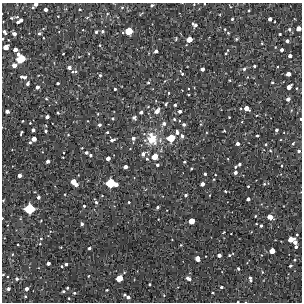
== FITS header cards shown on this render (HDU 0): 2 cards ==
NAXIS1  =                  300 / Width of image
NAXIS2  =                  300 / Height of image

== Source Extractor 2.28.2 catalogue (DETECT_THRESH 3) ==
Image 300 x 300 px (HDU 0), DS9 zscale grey, 1 PNG px = 1 image px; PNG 304 x 304 px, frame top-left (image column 1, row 300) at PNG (2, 3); no overlay
Background 1730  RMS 190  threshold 560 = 3 sigma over >= 5 px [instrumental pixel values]
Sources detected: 191; all 191 listed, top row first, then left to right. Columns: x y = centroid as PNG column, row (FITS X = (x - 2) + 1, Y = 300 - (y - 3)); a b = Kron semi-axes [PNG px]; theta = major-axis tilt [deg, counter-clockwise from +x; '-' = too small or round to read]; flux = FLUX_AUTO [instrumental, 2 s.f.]
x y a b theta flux
36 4 4 3 - 54000
152 5 4 3 - 17000
33 7 4 3 - 14000
122 7 4 4 - 14000
46 9 3 3 - 40000
79 9 4 3 - 12000
249 10 3 3 - 14000
107 14 4 2 - 10000
58 16 2 2 - 7500
17 17 6 4 11 15000
11 18 5 4 - 18000
232 19 3 3 - 19000
270 19 4 3 - 44000
21 20 4 3 - 36000
18 22 3 3 - 25000
194 25 6 3 -33 37000
299 28 4 4 - 79000
225 29 3 2 - 10000
289 29 6 6 - 31000
83 30 3 2 - 7400
102 31 4 4 - 25000
129 31 6 5 - 240000
4 32 5 4 - 31000
96 32 4 4 - 24000
39 33 5 5 - 25000
123 33 3 2 - 9400
228 33 4 3 - 13000
14 34 5 4 - 44000
280 34 3 3 - 15000
3 39 4 3 - 12000
176 39 5 3 - 12000
189 39 5 4 - 130000
236 39 4 4 - 16000
287 41 4 3 - 37000
262 43 3 3 - 10000
100 45 4 3 - 11000
6 47 5 4 - 110000
275 47 4 3 - 8900
15 49 5 4 - 65000
282 50 3 3 - 36000
156 51 4 3 - 35000
226 52 9 3 63 20000
18 54 3 3 - 30000
63 54 2 2 - 9900
290 56 4 3 - 43000
21 59 7 6 - 320000
14 65 5 5 - 68000
254 66 3 3 - 23000
69 68 6 5 - 46000
202 69 3 3 - 43000
244 69 5 4 - 26000
76 71 6 5 - 25000
182 73 8 3 -57 21000
288 74 4 4 - 64000
100 75 4 3 - 19000
21 77 4 3 - 25000
24 77 5 4 - 26000
148 82 3 3 - 16000
272 82 4 3 - 14000
28 83 4 3 - 30000
58 83 3 3 - 18000
37 87 4 4 - 42000
289 87 5 4 - 76000
115 89 3 3 - 18000
169 93 4 2 - 9500
46 99 5 4 - 15000
288 99 4 4 - 47000
166 104 6 3 68 16000
175 105 3 3 - 20000
148 107 4 3 - 7800
246 108 5 4 - 98000
7 111 4 4 - 48000
157 111 7 5 50 75000
180 111 4 4 - 34000
141 112 3 3 - 29000
58 113 4 3 - 11000
47 117 4 3 - 47000
229 117 3 2 - 8400
113 118 4 4 - 15000
134 118 5 5 - 30000
174 119 4 4 - 18000
300 119 3 2 - 15000
23 121 3 2 - 11000
30 123 2 2 - 8900
164 124 5 5 - 41000
184 124 4 4 - 27000
99 125 4 3 - 29000
33 130 4 3 - 32000
276 130 3 3 - 27000
46 131 3 3 - 19000
224 131 4 3 - 13000
107 132 3 2 - 17000
177 132 6 4 -87 37000
21 133 5 2 - 17000
68 135 4 4 - 9600
182 136 5 4 - 30000
257 136 3 3 - 15000
133 138 5 4 - 36000
171 138 7 6 - 250000
34 139 4 4 - 74000
152 139 18 15 -79 290000
112 140 6 4 7 32000
30 142 3 3 - 20000
293 143 5 3 - 15000
238 144 4 4 - 39000
266 144 3 3 - 14000
270 150 4 4 - 14000
299 151 4 3 - 24000
86 152 3 3 - 24000
143 154 7 5 37 45000
90 155 3 3 - 19000
63 157 2 2 - 7400
155 157 6 5 - 150000
108 158 4 3 - 56000
147 159 4 3 - 19000
48 161 4 3 - 39000
184 162 3 3 - 16000
239 164 4 3 - 23000
157 165 4 4 - 23000
125 167 4 3 - 44000
235 167 3 3 - 17000
191 168 3 3 - 15000
235 172 4 3 - 40000
205 174 3 3 - 22000
19 175 4 3 - 46000
74 182 7 4 -47 140000
111 183 9 6 -11 420000
202 184 4 3 - 52000
264 184 4 4 - 14000
248 186 3 2 - 11000
225 191 3 2 - 17000
186 195 4 3 - 21000
210 195 3 2 - 7200
102 196 3 2 - 7300
38 197 4 4 - 29000
248 199 4 3 - 32000
3 200 4 3 - 10000
96 202 5 4 - 23000
129 202 3 2 - 12000
84 206 3 3 - 18000
158 207 3 3 - 22000
29 209 7 6 - 480000
255 216 3 2 - 11000
270 217 5 4 - 110000
2 218 3 2 - 7200
191 221 5 4 - 140000
82 224 4 3 - 26000
261 226 4 3 - 20000
224 232 3 2 - 9900
297 235 3 3 - 18000
41 238 4 4 - 15000
291 239 6 4 18 120000
295 242 4 4 - 52000
18 244 3 2 - 12000
40 244 4 3 - 11000
181 245 4 3 - 11000
61 247 3 2 - 7800
296 247 4 3 - 27000
89 248 3 3 - 23000
272 251 5 4 - 120000
12 254 4 3 - 12000
219 255 4 3 - 45000
229 255 4 3 - 16000
198 259 5 4 - 85000
295 260 4 3 - 15000
48 263 4 3 - 43000
66 264 3 3 - 26000
62 266 3 3 - 14000
290 266 3 3 - 18000
238 269 3 3 - 18000
262 272 5 3 - 12000
3 274 4 3 - 11000
88 276 3 3 - 9400
119 278 5 5 - 190000
188 278 7 4 -27 48000
17 279 5 5 - 31000
250 279 7 3 -78 29000
149 284 3 2 - 14000
221 287 3 3 - 22000
67 288 3 3 - 17000
8 289 4 3 - 30000
26 289 4 4 - 44000
107 290 3 2 - 13000
63 291 4 3 - 19000
74 293 5 4 - 17000
213 293 3 2 - 12000
125 295 3 3 - 16000
164 295 4 3 - 9300
25 296 4 3 - 14000
128 297 4 3 - 36000
69 298 3 3 - 11000
At the frame edge (FLAGS 8, measured only in part): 8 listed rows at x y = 36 4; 194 25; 299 28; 3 39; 300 119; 3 200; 2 218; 3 274

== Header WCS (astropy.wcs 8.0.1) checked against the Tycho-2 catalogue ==
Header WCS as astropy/WCSLIB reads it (CRVAL/CRPIX/CD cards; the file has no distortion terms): RA---TAN/DEC--TAN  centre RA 17:27:33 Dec -30:49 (261.89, -30.81 deg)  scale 1.7 arcsec/px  FOV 8.5' x 8.5'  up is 0 deg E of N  parity normal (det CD < 0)
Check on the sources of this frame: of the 60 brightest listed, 5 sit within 2.5 arcsec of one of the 5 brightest Tycho-2 stars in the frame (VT <= 12.28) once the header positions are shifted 1.98 arcsec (1.67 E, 1.06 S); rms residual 0.89 arcsec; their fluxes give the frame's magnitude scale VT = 25.40 - 2.5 log10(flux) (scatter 0.33 mag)
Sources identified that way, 5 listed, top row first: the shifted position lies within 2.5 arcsec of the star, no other Tycho-2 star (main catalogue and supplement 1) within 5.0 arcsec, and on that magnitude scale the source's flux lands within +1.5 / -3 mag of the star's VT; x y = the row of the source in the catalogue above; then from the Tycho-2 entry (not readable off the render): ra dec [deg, ICRS J2000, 3 dp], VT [Tycho-2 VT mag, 2 dp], TYC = Tycho-2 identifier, HIP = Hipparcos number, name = IAU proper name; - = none
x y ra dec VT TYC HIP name
129 31 261.901 -30.751 12.28 7375-128-1 - -
21 59 261.960 -30.764 11.63 7375-322-1 - -
171 138 261.878 -30.802 12.04 7375-112-1 - -
111 183 261.911 -30.823 10.88 7375-401-1 - -
29 209 261.956 -30.835 10.28 7375-196-1 - -